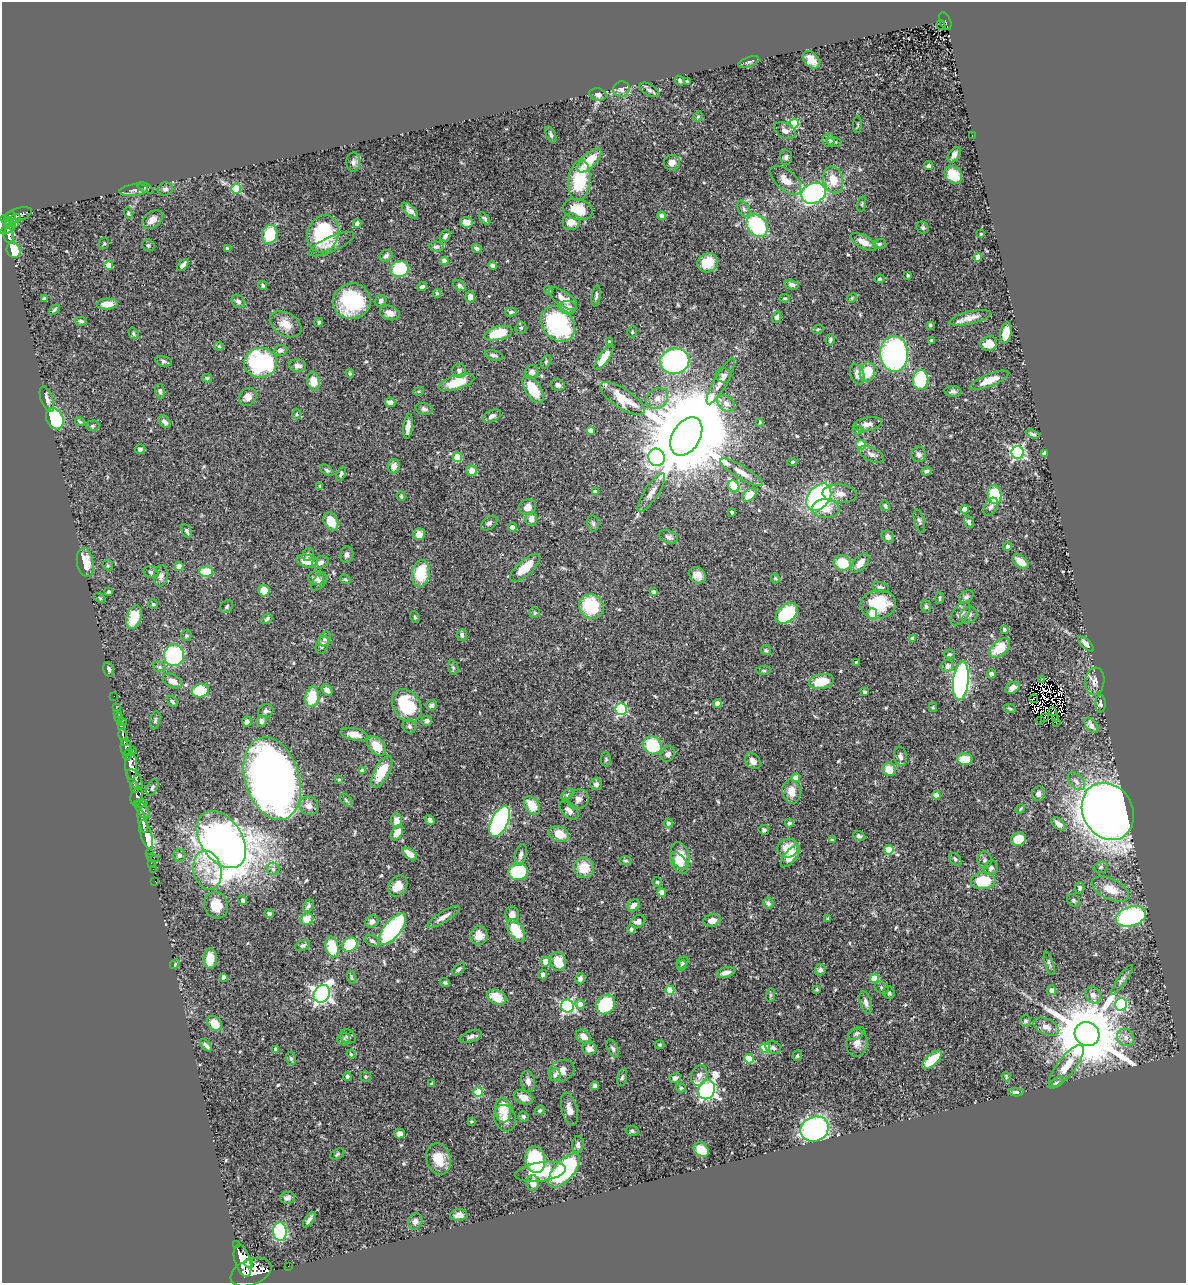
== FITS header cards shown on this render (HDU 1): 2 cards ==
NAXIS1  =                 1184
NAXIS2  =                 1281

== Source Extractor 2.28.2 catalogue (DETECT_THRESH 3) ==
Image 1184 x 1281 px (HDU 1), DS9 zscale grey, 1 PNG px = 1 image px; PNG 1188 x 1285 px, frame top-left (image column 1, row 1281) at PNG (2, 2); each listed source drawn as its Kron ellipse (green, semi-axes under 4 px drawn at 4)
Background 0.414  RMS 0.019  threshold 0.0576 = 3 sigma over >= 5 px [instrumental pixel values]
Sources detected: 541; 6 with non-positive FLUX_AUTO (blend fragments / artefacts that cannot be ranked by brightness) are neither listed nor drawn; of the other 535, the 500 brightest by FLUX_AUTO listed and drawn (35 fainter detections omitted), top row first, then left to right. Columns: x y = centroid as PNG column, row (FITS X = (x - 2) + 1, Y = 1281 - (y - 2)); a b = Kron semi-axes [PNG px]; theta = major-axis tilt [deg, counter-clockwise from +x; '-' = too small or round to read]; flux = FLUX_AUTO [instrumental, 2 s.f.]
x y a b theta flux
945 21 9 5 -67 77
941 25 5 3 - 39
811 60 10 6 -48 12
749 62 11 4 19 2.8
680 81 5 4 - 2.3
687 81 3 3 - 2.4
621 89 8 7 - 7.3
649 90 11 5 -29 4.2
598 95 9 6 -13 6
698 117 5 4 - 1.7
794 124 5 5 - 61
858 125 8 3 87 1.6
785 130 12 7 -26 6.9
551 135 9 4 -65 2.8
972 136 2 2 - 3.6
829 140 7 6 - 5.8
834 142 7 4 -13 2.8
954 155 9 5 55 6
786 157 7 6 - 3.5
589 160 15 7 46 30
353 162 9 7 90 4.9
672 163 8 8 - 8.9
928 166 4 4 - 3.4
953 175 10 7 -47 31
579 180 20 11 83 68
786 180 19 10 -42 17
833 180 14 10 -74 22
146 188 9 3 -26 1.7
165 189 7 6 - 4.3
236 189 5 5 - 59
134 190 14 5 7 5.6
813 193 12 10 25 230
862 204 8 3 77 1.7
578 209 15 10 -15 30
744 209 9 5 -61 4
410 211 10 5 -43 5.6
128 213 6 4 -88 1.9
18 215 14 6 18 160
10 216 5 4 - 150
661 216 4 4 - 4.6
484 219 7 4 -48 2.6
6 220 6 4 -36 200
13 220 9 3 34 150
152 220 11 7 37 10
466 222 6 5 - 11
571 222 8 8 - 13
14 224 4 3 - 55
357 224 4 4 - 8
757 226 12 9 -53 120
923 228 6 5 - 2.4
8 229 8 3 31 150
270 234 10 7 74 50
323 234 19 15 71 96
981 234 3 3 - 1.5
9 236 7 5 -82 130
445 236 6 5 - 4.4
863 242 14 6 -29 14
104 243 5 5 - 1.5
331 244 24 7 24 11
879 244 7 5 14 2.1
148 245 6 5 - 2.5
436 247 7 5 -8 3
476 248 5 3 - 3.6
227 249 4 3 - 2.9
13 250 8 6 -65 59
386 256 7 5 35 3.8
978 257 4 4 - 16
444 261 4 4 - 10
708 263 10 9 - 27
109 265 4 4 - 29
183 265 7 4 47 6.5
492 265 4 4 - 2.9
400 269 9 8 - 81
908 275 3 3 - 2.3
879 279 5 4 - 1.7
263 285 5 4 - 2.5
792 285 7 4 -14 4.5
422 286 5 3 - 3.5
460 286 7 4 -33 3.9
548 290 5 4 - 2.2
437 293 4 3 - 1.8
596 296 11 4 83 3.3
470 297 5 4 - 9.8
44 298 3 3 - 1.6
563 298 16 7 -34 13
785 298 5 3 - 1.4
852 298 5 4 - 1.5
238 301 7 5 -48 4.6
352 301 19 17 18 97
381 301 6 5 - 3.5
107 304 10 5 3 14
568 308 9 6 -8 11
54 310 6 3 41 2
511 312 6 4 1 2.3
390 313 10 7 -19 8.3
777 317 5 4 - 2.9
970 318 21 6 13 11
81 321 6 4 -9 2.5
319 322 5 4 - 2.4
285 324 17 11 -31 17
558 324 19 15 -51 160
930 325 4 4 - 1.7
521 328 6 5 - 2.8
818 329 6 3 18 1.5
632 332 5 5 - 2.4
498 333 14 7 14 48
1006 333 10 5 79 20
133 334 6 4 -58 2.1
830 340 6 4 74 3
931 341 4 3 - 2.5
609 342 4 3 - 2.7
989 344 8 7 - 12
219 346 5 4 - 2.1
281 350 6 5 - 3.4
894 354 18 14 -87 340
494 355 9 5 -15 3.7
604 357 15 5 56 21
164 361 8 5 -11 2.9
675 361 15 12 10 310
546 362 7 4 64 2.2
260 363 16 15 - 160
297 366 8 6 -5 7.1
459 371 7 7 - 3.5
532 372 7 6 - 6.7
867 372 10 7 75 32
350 373 4 4 - 1.9
857 374 11 6 -71 8.9
723 375 8 7 - 5
207 378 5 4 - 1.7
920 380 10 8 86 79
989 380 20 6 22 16
721 381 26 6 61 12
313 382 9 6 -76 18
456 382 18 7 17 37
558 385 7 6 - 4.4
533 389 15 7 -58 38
160 391 7 4 -80 3.3
419 391 5 3 - 1.4
953 391 8 5 -6 3.7
248 397 9 8 - 8.7
622 398 26 9 -34 40
657 398 12 9 40 10
47 399 13 6 -70 8.1
390 402 5 4 - 5.1
726 403 10 7 -40 7.3
424 409 8 6 -13 3.9
297 414 5 3 - 1.5
492 416 10 5 25 5.9
55 419 11 8 -65 120
80 421 5 3 - 1.6
165 422 7 5 -44 4.7
760 422 4 3 - 1.4
867 424 14 7 12 8.1
93 426 7 5 1 2.3
408 426 12 4 83 8.4
857 430 5 4 - 1.5
591 431 4 4 - 18
1033 434 7 3 -18 2.3
686 436 21 13 58 28000
861 445 5 4 - 53
140 449 5 5 - 3.7
1018 452 6 6 - 240
1044 453 4 3 - 3.7
871 454 13 7 -25 6.2
919 454 8 7 - 4.1
457 457 5 4 - 36
656 457 9 8 - 350
792 462 5 4 - 1.8
394 466 7 6 - 7.9
327 470 8 4 -36 2.5
472 471 5 5 - 11
926 471 5 4 - 3.4
741 472 24 6 -31 12
341 474 7 4 69 2.6
320 486 3 3 - 2.6
734 486 6 5 - 76
595 492 4 4 - 5.5
651 493 22 7 57 10
840 494 17 9 -3 11
750 495 8 5 41 18
995 495 9 7 -81 56
401 496 5 3 - 1.5
819 497 15 10 52 240
885 506 5 4 - 2.9
528 507 9 7 30 8.1
991 507 10 6 60 3.9
826 509 13 9 -2 15
965 509 4 4 - 15
732 512 3 3 - 2.8
531 519 7 6 - 6.7
331 521 9 7 -63 23
919 521 12 5 -76 3.1
969 522 6 4 -75 3.5
489 523 9 6 37 3.6
593 523 8 5 -78 3.1
512 527 4 4 - 14
186 531 7 4 -61 3.1
419 534 6 5 - 12
669 537 10 6 -21 4.2
888 537 6 5 - 5.4
1007 546 4 4 - 3
308 555 7 5 65 3.6
347 555 8 7 - 4.8
307 561 11 6 -14 19
85 562 15 8 -79 23
320 562 9 6 18 5.1
1020 562 9 5 -38 13
842 563 8 7 - 41
860 563 11 6 48 13
108 565 6 5 - 1.7
179 566 4 4 - 22
525 568 19 7 42 30
151 572 7 6 - 2.9
206 572 7 5 2 42
421 574 14 8 80 43
698 575 9 7 -46 11
161 576 10 7 83 6.2
316 578 8 7 - 5.8
775 578 5 4 - 1.6
345 579 5 4 - 1.7
319 582 10 6 53 5.6
880 587 8 5 -13 3.7
264 590 6 5 - 13
109 592 3 3 - 1.8
653 592 4 3 - 3.9
966 597 8 5 32 3.3
100 598 6 4 -37 1.7
940 598 6 2 85 1.6
153 604 5 5 - 1.7
878 604 18 14 10 50
926 606 6 5 - 2.6
226 607 7 5 47 2.7
591 607 13 12 - 66
535 613 5 5 - 2.2
787 613 13 8 39 82
872 614 6 5 - 38
961 614 13 7 53 8
969 615 9 7 41 5.3
134 617 12 7 70 31
415 617 6 4 -71 2.1
267 619 6 4 37 2.4
1004 630 4 3 - 2.4
462 635 6 5 - 4.1
186 636 5 5 - 2
913 638 4 4 - 4.6
325 639 8 6 61 3.7
1086 644 10 4 -45 5.1
322 645 9 6 67 5.3
1000 648 12 7 43 32
766 650 5 4 - 2.2
949 654 6 4 -11 2
174 655 10 10 - 130
856 662 4 3 - 1.5
948 666 6 6 - 5.8
159 667 6 5 - 2.7
453 667 7 5 -77 2.3
109 669 7 5 -74 3.3
764 671 8 4 -1 1.9
991 674 4 4 - 4.7
1042 679 3 2 - 8.2
172 681 10 6 -26 8.9
961 681 19 7 84 350
1095 681 13 9 82 8.6
821 682 12 7 13 31
1012 688 8 5 29 6.3
327 690 6 4 -49 7.3
200 691 9 6 12 47
865 692 4 3 - 3.5
114 696 2 2 - 4.3
312 697 10 7 83 35
1034 699 4 2 - 1.5
172 702 6 4 -41 2.2
717 704 4 4 - 12
1100 704 9 5 -90 3.5
431 705 5 5 - 3.8
407 706 18 13 -55 67
933 707 4 4 - 1.4
116 708 2 2 - 7.2
621 709 6 5 - 140
1010 709 6 4 -22 1.7
266 711 8 6 23 3.7
1053 712 3 2 - 1.8
117 713 2 2 - 4.1
119 718 4 3 - 33
1044 718 3 2 - 1.6
1055 719 3 2 - 2
155 720 9 5 78 2.6
1040 720 2 2 - 1.4
247 721 5 5 - 3.7
262 721 5 5 - 5.5
427 721 5 5 - 4
122 722 5 2 - 5.7
1056 722 3 2 - 1400
1091 725 9 5 -52 8
121 726 4 3 - 86
409 726 7 6 - 3.1
354 734 14 6 -12 11
123 735 6 3 -77 140
124 742 3 3 - 170
653 745 10 8 -38 62
377 746 11 7 -47 24
126 747 8 5 -86 440
133 751 2 2 - 8.9
128 754 6 3 64 260
668 754 8 6 55 5.4
900 756 10 6 -79 5.2
606 759 7 5 -90 2.1
965 759 8 6 0 27
753 761 9 6 -48 8.3
131 766 14 6 -88 1200
889 769 7 6 - 20
362 771 4 4 - 8.8
382 772 18 7 62 37
796 778 4 4 - 16
272 779 42 27 -73 1200
339 779 3 3 - 2
135 780 11 6 -58 530
1076 781 10 6 -46 6.8
596 784 6 5 - 4.8
135 787 6 3 -82 220
152 787 9 5 65 3.3
791 792 12 9 -77 14
568 794 7 4 29 2.4
1038 794 7 6 - 6.5
936 795 4 4 - 11
137 797 9 6 77 400
578 799 11 9 38 7.6
346 800 7 4 -47 2.5
140 803 6 3 10 170
532 805 10 7 -55 26
309 806 9 9 - 8.1
1020 809 5 4 - 1.6
142 810 10 5 -58 290
569 810 11 6 -43 6.6
1108 811 30 25 -60 1700
430 820 5 4 - 3.7
143 821 12 4 -77 770
396 821 7 5 -87 9.7
500 821 17 8 64 290
668 823 4 4 - 4.8
789 823 4 4 - 3.9
1058 824 8 5 -40 6.8
764 830 5 5 - 2.8
397 833 8 5 58 13
146 834 15 5 -74 900
559 834 10 7 -20 23
859 836 6 5 - 3
221 839 31 20 -56 1600
1018 839 7 6 - 28
832 840 4 3 - 1.4
788 848 10 9 - 24
889 850 5 4 - 49
150 853 4 2 - 21
410 854 8 4 -37 11
521 855 11 5 77 5.9
180 856 6 6 - 4.4
680 856 14 9 -71 24
790 856 13 6 51 15
153 858 6 3 -14 45
955 859 7 5 -47 3.2
984 860 8 7 - 4.5
625 861 6 3 -1 1.7
151 863 2 2 - 6.4
679 863 12 7 -57 18
1101 867 7 5 18 2.7
584 868 10 10 - 28
991 868 7 6 - 4.9
153 869 2 2 - 4.7
273 869 6 6 - 3.8
207 870 20 14 -78 30
518 871 10 8 18 81
155 881 2 2 - 8.1
983 881 12 8 4 53
657 882 5 5 - 1.7
398 886 11 8 54 15
1080 888 6 4 86 2.5
1110 889 20 10 -25 21
662 893 4 4 - 22
243 900 5 4 - 3.2
1073 900 7 5 -48 2.6
768 903 5 5 - 3.9
216 905 13 12 - 22
633 905 7 5 44 7
308 906 7 5 61 2.9
269 914 5 4 - 2.9
512 915 8 7 - 8.6
1131 916 15 9 16 180
443 917 19 5 31 8.6
307 919 7 6 - 17
827 919 3 3 - 1.7
712 920 9 6 12 12
372 921 7 6 - 7
638 921 8 6 28 5.5
392 929 19 8 50 150
631 929 4 4 - 2.6
516 930 12 7 -56 38
479 936 9 8 - 17
372 941 8 5 -30 3.1
350 945 8 6 32 56
303 946 8 5 24 2.8
332 947 10 6 -79 45
210 959 10 6 -90 19
545 962 5 4 - 18
558 962 9 7 -74 31
683 963 6 5 - 2.6
1049 963 12 3 -73 2.6
175 964 5 4 - 1.5
682 966 5 4 - 2.3
458 969 8 4 41 3.1
820 970 6 5 - 3.6
726 972 10 5 13 7.3
543 974 5 4 - 5.6
223 977 4 3 - 4.1
351 977 6 4 -72 2.1
874 978 4 4 - 25
580 979 5 5 - 4.4
1122 980 18 4 55 4.8
445 983 5 4 - 2.2
882 988 7 6 - 2.9
817 989 3 3 - 2.3
670 990 5 4 - 45
1051 990 5 4 - 9.3
889 993 6 5 - 4.9
322 994 9 7 60 530
770 995 7 4 89 2
1093 995 9 7 -57 7.9
497 997 10 7 -25 25
866 1002 11 5 -74 5.3
580 1004 4 4 - 11
605 1004 10 9 - 70
1121 1005 6 6 - 140
567 1006 6 6 - 240
1026 1021 6 5 - 3
215 1023 8 6 -49 16
1046 1027 14 7 -24 11
856 1034 9 5 27 3.2
1087 1034 13 11 -33 14000
348 1036 8 6 -30 4.1
471 1036 11 5 23 4.1
583 1036 8 6 -36 9.4
1126 1037 9 8 - 7.4
344 1039 6 6 - 2.8
857 1043 14 11 86 10
206 1045 7 4 -47 4
660 1045 5 3 - 1.6
765 1048 5 5 - 50
773 1048 8 6 -25 3.8
276 1049 4 3 - 2.6
589 1049 7 6 - 7.9
613 1049 10 5 -62 3.4
351 1054 4 4 - 1.7
797 1056 5 4 - 2
291 1059 6 5 - 2.4
749 1059 5 4 - 37
932 1060 12 5 42 36
1066 1066 26 9 52 22
562 1071 13 10 26 12
555 1075 6 5 - 3.8
699 1075 10 8 73 7.4
347 1077 4 3 - 2.4
366 1077 6 5 - 1.8
622 1077 9 5 76 2.7
1006 1077 5 3 - 1.6
675 1078 6 5 - 4.8
528 1081 11 7 -78 5.9
1056 1083 8 4 34 2.4
431 1084 3 3 - 2.3
595 1086 4 4 - 3.8
681 1088 5 4 - 2
707 1090 10 8 66 500
478 1092 5 4 - 52
1016 1092 8 4 -2 3.1
523 1097 10 6 -25 11
569 1109 17 7 -76 9.9
503 1110 12 8 -86 30
540 1110 5 4 - 2.2
523 1116 5 5 - 2.9
505 1118 13 10 -68 12
471 1121 4 3 - 1.4
815 1129 14 12 23 410
632 1131 6 5 - 2.4
399 1134 5 5 - 5.4
578 1145 8 5 85 4.5
701 1150 8 6 -41 26
337 1154 7 5 28 2.1
438 1159 16 12 -74 30
535 1160 13 10 -80 99
564 1170 21 10 48 180
541 1172 25 9 8 44
533 1183 8 6 -87 12
287 1198 8 6 8 5
459 1215 8 6 3 8.5
309 1220 9 3 56 4.4
415 1221 8 7 - 5
280 1232 9 7 -87 140
236 1245 3 3 - 47
243 1260 16 8 -73 2100
249 1264 4 4 - 380
288 1266 2 2 - 4.5
251 1272 21 12 22 2800
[35 fainter detections neither listed nor drawn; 6 non-positive-flux detections neither listed nor drawn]